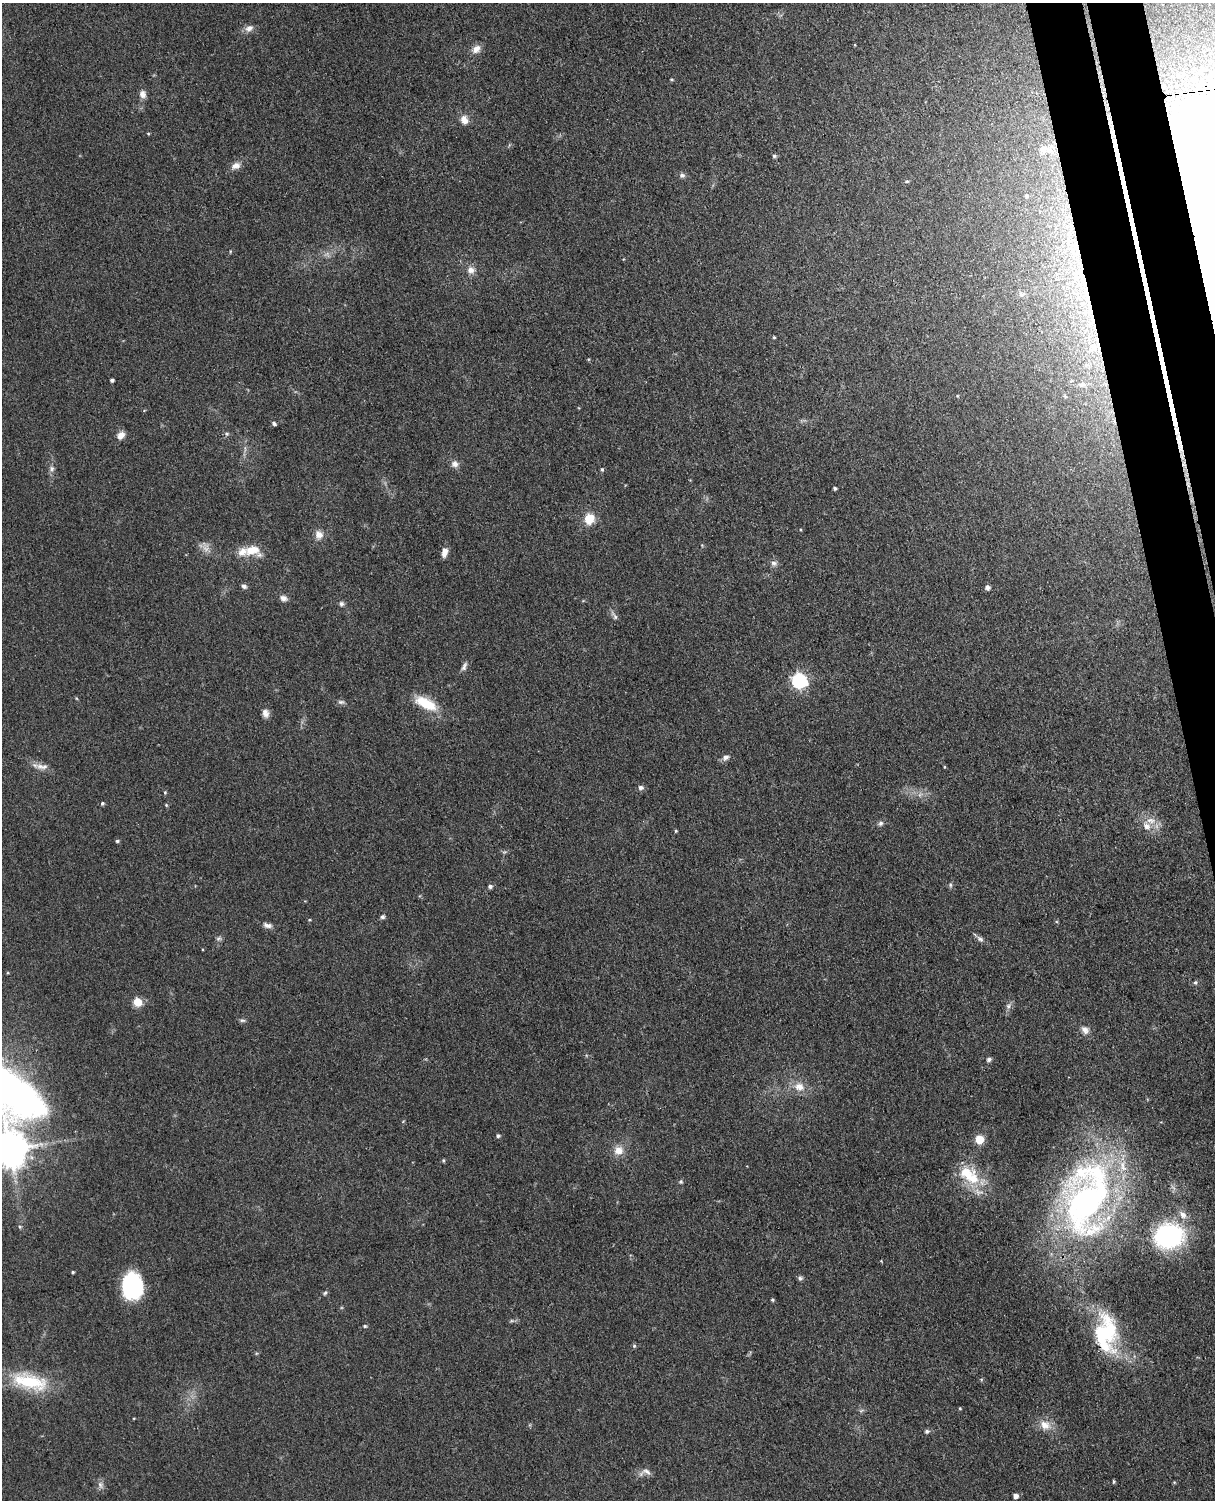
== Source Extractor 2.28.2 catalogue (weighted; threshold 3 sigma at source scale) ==
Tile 6 of 4 x 3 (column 2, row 2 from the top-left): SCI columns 1272-2484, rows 1648-3145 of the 4967 x 4906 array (HDU 1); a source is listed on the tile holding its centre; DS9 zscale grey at full resolution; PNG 1217 x 1502 px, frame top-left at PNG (2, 3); no overlay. Shown black and unused: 4% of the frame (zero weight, under 3 of 4 exposures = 5% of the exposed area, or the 3 px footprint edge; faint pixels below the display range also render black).
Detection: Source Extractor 2.28.2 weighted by HDU 2 'WHT'; one run over the whole footprint, this tile lists its part. Background 0.0701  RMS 0.0075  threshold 0.0339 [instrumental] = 3 sigma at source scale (4.5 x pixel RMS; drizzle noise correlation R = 1.50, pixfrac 1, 0.05/0.05 arcsec/px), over >= 5 px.
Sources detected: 105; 1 too faint to see at this stretch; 3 long thin detections or spike segments (spike, bleed or trail) — not listed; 7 inside a brighter listed object's ellipse — not listed separately; the other 94 listed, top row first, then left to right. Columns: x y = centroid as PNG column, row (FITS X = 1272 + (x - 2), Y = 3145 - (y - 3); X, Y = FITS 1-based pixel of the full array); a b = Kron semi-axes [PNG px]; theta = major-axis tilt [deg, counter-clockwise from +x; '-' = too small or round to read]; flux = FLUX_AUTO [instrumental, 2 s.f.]
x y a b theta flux
249 28 12 9 25 4.2
476 49 12 9 42 5.5
672 79 5 3 - 0.76
143 94 10 8 -86 4.2
464 120 12 9 -65 6.1
148 133 5 3 - 0.67
1045 149 25 11 -10 12
774 156 5 5 - 1.4
236 166 12 8 22 4.8
682 175 7 7 - 2.2
907 181 5 4 - 1
1187 189 25 12 -82 32
1026 195 4 3 - 1.1
471 270 11 10 - 5.1
1084 289 157 27 -83 210
774 337 4 3 - 0.83
112 380 4 3 - 1.8
274 424 5 4 - 1.8
227 434 7 5 -1 1.5
121 435 10 8 49 5.5
455 464 9 9 - 4
52 469 8 6 89 2.4
602 469 5 4 - 1.2
834 488 3 3 - 1.3
589 519 11 10 - 14
319 534 11 9 -62 5.8
252 550 20 12 14 15
444 552 11 6 79 5.3
774 563 9 7 -18 2.8
244 586 7 5 -30 2.1
987 587 5 5 - 2.8
283 598 9 7 -25 3.5
341 604 6 6 - 2
614 616 15 5 -57 2.6
464 666 12 6 66 2.7
799 681 7 6 - 160
341 702 9 5 0 2.1
426 703 30 13 -27 21
265 713 11 8 -75 4
726 757 9 7 38 3.1
40 766 12 7 5 4.8
944 767 5 3 - 0.62
641 787 6 5 - 2.7
165 792 5 4 - 0.92
102 803 4 4 - 1.3
166 805 4 4 - 0.8
1151 821 14 9 -7 7
881 823 7 6 - 2
676 831 4 4 - 0.77
117 841 5 4 - 1.2
504 852 6 4 41 1.2
950 885 7 5 -71 1.3
490 886 6 5 - 1.9
383 917 6 5 - 1.8
309 920 4 3 - 0.67
267 925 12 7 -14 3.4
219 938 8 6 18 1.8
980 939 10 6 -29 2.6
1195 982 6 5 - 1.1
137 1002 5 5 - 28
1008 1006 8 6 90 2.4
242 1020 8 5 -5 1.5
1085 1030 12 9 -42 4.4
989 1059 6 5 - 2
799 1086 14 11 -10 8.9
498 1136 5 4 - 1.4
979 1139 6 6 - 17
9 1150 10 9 - 2100
618 1150 12 12 - 8.2
443 1161 5 4 - 0.98
971 1177 28 21 -29 28
681 1182 6 5 - 1.2
1086 1199 105 57 78 310
1183 1215 12 8 -46 5.1
20 1227 5 4 - 1
1168 1236 26 21 13 110
73 1272 4 3 - 0.95
800 1278 7 6 - 1.7
132 1286 22 17 -85 85
325 1293 7 4 52 1.3
772 1300 4 4 - 1.1
365 1326 5 4 - 1.1
1105 1333 42 28 86 60
634 1346 5 4 - 1.1
30 1382 48 19 -14 43
960 1408 4 3 - 0.67
861 1410 7 4 20 1.3
1045 1425 16 12 -26 9.2
927 1431 6 5 - 1.8
646 1471 14 8 -27 4.2
1114 1481 4 3 - 0.95
1174 1482 5 3 - 0.67
100 1485 11 7 -81 3.1
1016 1496 4 4 - 4
Overlapping masked pixels (flux is a lower limit): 3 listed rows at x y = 1187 189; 1084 289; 1105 1333
Isophote crosses this tile's border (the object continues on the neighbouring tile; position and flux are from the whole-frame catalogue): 1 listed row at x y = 9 1150